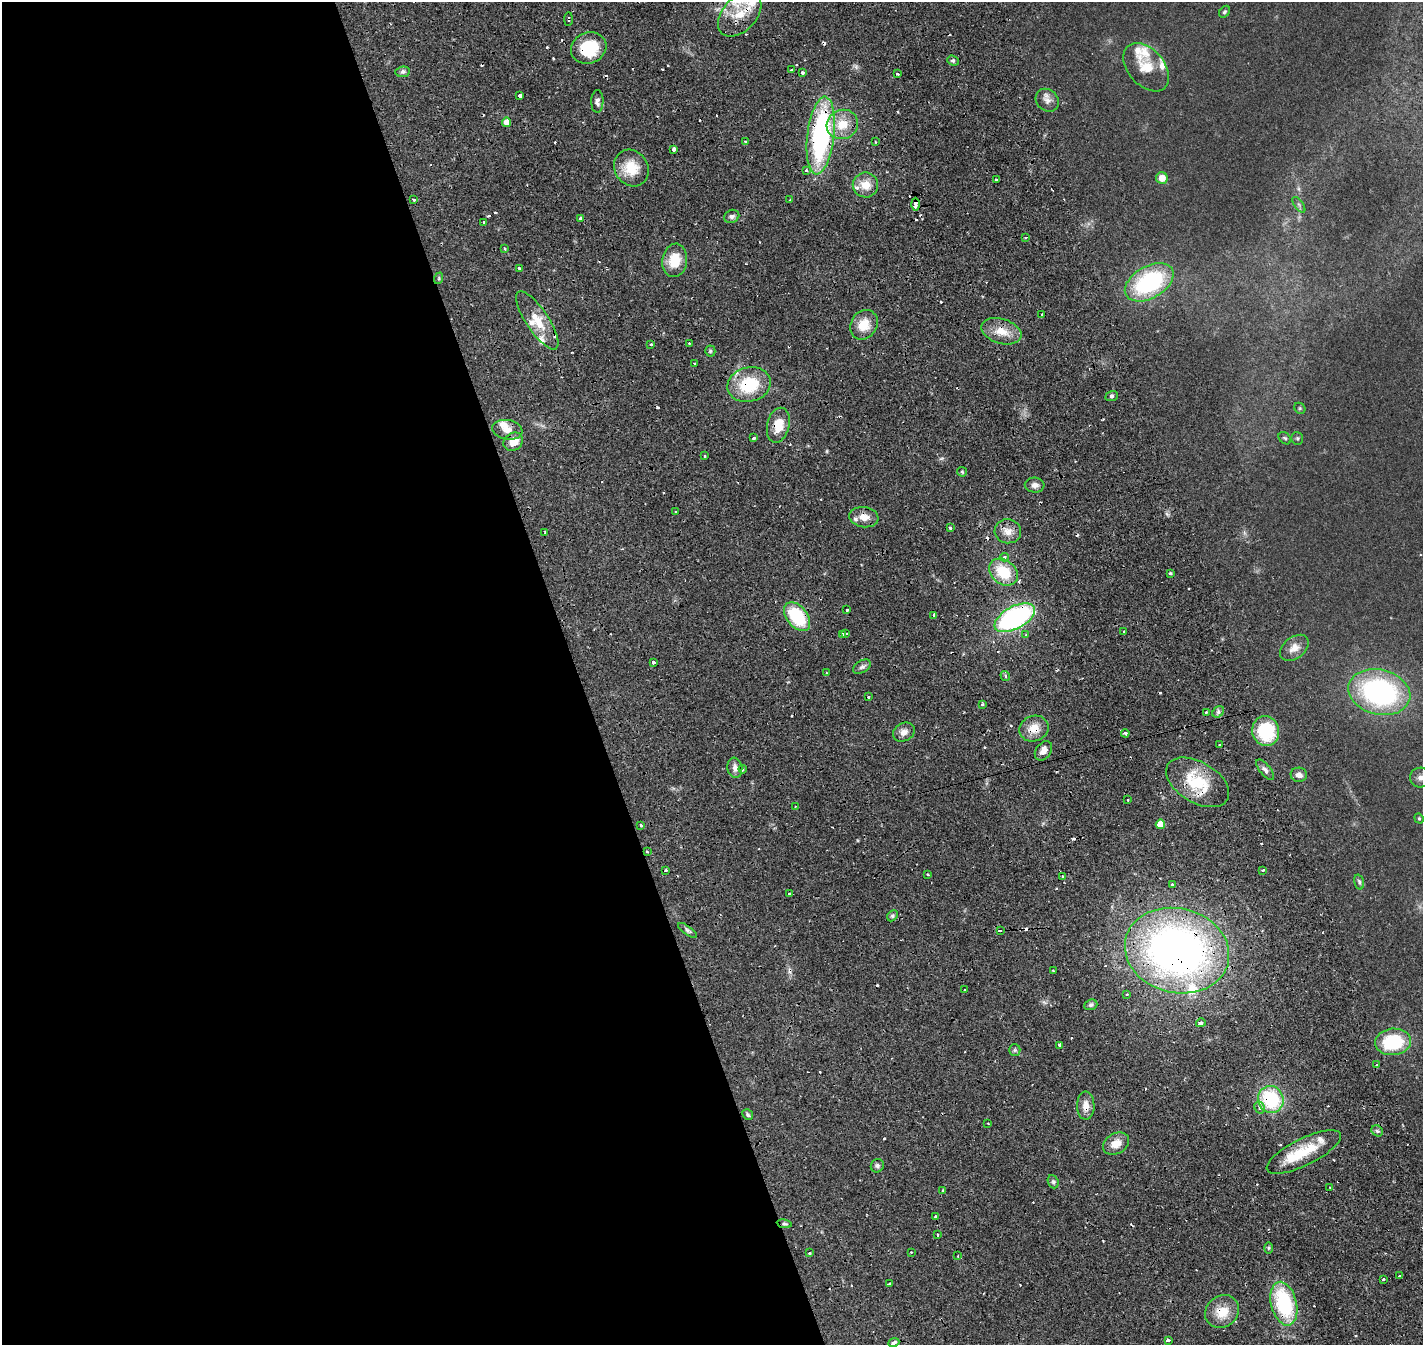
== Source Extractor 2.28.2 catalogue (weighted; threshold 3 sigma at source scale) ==
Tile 9 of 4 x 4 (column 1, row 3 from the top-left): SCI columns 263-1683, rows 1814-3156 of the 6204 x 6198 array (HDU 1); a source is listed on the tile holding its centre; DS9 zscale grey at full resolution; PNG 1425 x 1347 px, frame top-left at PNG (2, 2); each listed source drawn as its Kron ellipse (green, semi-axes under 4 px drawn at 4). Shown black and unused: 41% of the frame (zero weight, under 2 of 4 exposures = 12% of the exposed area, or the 3 px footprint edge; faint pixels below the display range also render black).
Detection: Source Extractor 2.28.2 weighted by HDU 2 'WHT'; one run over the whole footprint, this tile lists its part. Background 0.132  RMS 0.0062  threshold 0.0281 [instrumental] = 3 sigma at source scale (4.5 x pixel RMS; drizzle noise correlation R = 1.50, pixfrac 1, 0.05/0.05 arcsec/px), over >= 5 px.
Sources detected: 191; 33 cosmic-ray / hot-pixel residue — neither listed nor drawn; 11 inside a brighter listed object's ellipse — not listed separately; the other 147 listed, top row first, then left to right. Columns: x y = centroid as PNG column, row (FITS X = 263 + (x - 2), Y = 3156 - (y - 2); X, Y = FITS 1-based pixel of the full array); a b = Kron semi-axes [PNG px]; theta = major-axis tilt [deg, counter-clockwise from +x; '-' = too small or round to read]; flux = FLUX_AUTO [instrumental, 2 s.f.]
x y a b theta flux
1224 12 6 5 - 0.92
740 14 26 16 46 15
569 19 7 3 88 0.84
589 48 18 15 21 26
953 61 6 5 - 1.1
1146 67 28 18 -49 13
791 70 3 2 - 0.63
403 72 7 5 7 1.3
803 72 3 3 - 3.8
898 74 3 3 - 1.2
520 96 4 3 - 3.8
1047 100 12 10 -44 3.4
597 101 11 6 88 2.3
507 122 4 4 - 9.2
842 124 16 14 24 12
821 136 39 13 83 100
745 142 3 3 - 0.74
875 142 3 2 - 0.72
674 149 4 3 - 5.4
631 168 19 16 -56 14
806 170 3 3 - 0.99
1162 178 6 5 - 5.9
996 180 3 3 - 1
865 185 12 12 - 7.5
413 200 3 2 - 0.75
790 200 3 2 - 0.73
915 204 6 3 -89 5.8
1299 205 9 4 -55 1.2
732 216 8 6 25 2
581 218 4 3 - 1.3
484 222 3 3 - 1.4
1026 237 3 3 - 1.1
505 248 3 3 - 1.2
675 260 17 12 82 14
519 268 3 3 - 2.1
439 278 6 3 72 0.72
1149 282 26 16 30 63
1042 314 3 2 - 0.5
537 320 34 11 -56 13
864 325 15 13 56 10
1001 331 20 12 -17 9.3
689 343 3 2 - 0.54
651 344 3 3 - 0.89
710 351 5 5 - 0.9
694 363 2 2 - 0.53
749 385 22 17 14 28
1112 396 6 5 - 1.1
1300 408 6 5 - 0.71
778 425 18 11 76 11
507 430 15 9 -9 5.6
754 438 3 3 - 1.3
1285 438 7 5 -42 0.94
1297 438 6 6 - 0.9
513 442 10 8 37 7.5
705 456 3 2 - 0.63
962 472 5 4 - 0.76
1035 485 10 7 -4 2.6
676 512 3 2 - 0.83
864 517 15 10 -9 6.2
950 528 3 3 - 1.1
1008 531 13 12 - 5.7
545 532 3 2 - 0.59
1004 557 4 4 - 0.81
1003 572 15 12 -40 19
1170 574 3 3 - 0.86
847 610 3 3 - 1.2
934 615 3 3 - 2.7
797 617 16 10 -51 34
1015 618 22 11 28 99
1124 631 3 2 - 1.2
845 633 3 3 - 2.2
843 634 3 3 - 2.3
1026 635 4 3 - 1.2
1294 648 16 10 38 5.3
654 663 4 3 - 2.2
862 667 10 6 29 1.8
827 673 3 2 - 0.77
1005 676 5 4 - 1
1379 692 31 22 -14 100
868 697 3 2 - 0.78
982 704 3 3 - 0.83
1206 712 3 3 - 0.55
1218 712 6 5 - 1.4
1034 728 15 12 18 7.7
1266 731 15 13 -75 32
904 732 11 9 30 3.4
1125 733 4 3 - 1.5
1219 745 2 2 - 0.62
1043 751 11 7 54 3.5
735 768 10 7 -81 2.9
743 769 4 3 - 1
1265 770 12 5 -51 2.2
1299 775 8 7 - 3
1421 777 10 10 - 3
1198 782 34 20 -31 25
1128 800 3 2 - 0.55
795 806 3 2 - 0.47
1419 818 5 4 - 0.65
1160 824 5 4 - 13
641 825 3 3 - 1.2
647 851 3 2 - 0.62
666 870 3 3 - 0.8
1263 870 3 3 - 0.95
928 875 3 3 - 1.4
1063 877 3 3 - 0.99
1359 882 7 4 -74 1.2
1172 884 3 3 - 1
790 893 3 3 - 1.3
892 916 6 4 46 1.2
687 930 11 4 -35 1.6
1000 930 4 3 - 2.6
1177 951 53 42 -14 310
1053 971 3 2 - 0.5
964 990 2 2 - 0.64
1126 994 3 3 - 1.4
1091 1005 7 5 21 1.4
1201 1023 5 3 - 2
1393 1042 18 13 5 35
1059 1045 3 3 - 6.8
1015 1050 6 6 - 1.2
1376 1065 4 4 - 0.68
1271 1099 14 12 -65 39
1086 1106 14 8 -89 5.2
1260 1108 6 5 - 1.7
748 1115 6 5 - 1.1
988 1123 3 2 - 0.84
1377 1131 6 5 - 1
1116 1144 14 10 28 6.7
1304 1152 41 13 26 21
877 1166 7 6 - 1.5
1053 1182 7 5 -68 1.3
1330 1188 3 2 - 0.5
943 1191 3 3 - 1.4
936 1217 4 3 - 2.1
784 1224 7 3 -8 0.97
937 1235 3 3 - 1.3
1268 1248 6 4 90 0.79
911 1252 2 2 - 0.58
809 1253 3 3 - 0.81
957 1256 2 2 - 0.59
1399 1276 3 3 - 0.61
1383 1279 3 3 - 1.1
889 1284 3 3 - 1
1284 1304 22 12 -76 47
1222 1311 18 15 39 12
1168 1340 4 3 - 1.5
894 1343 6 4 23 2.4
Overlapping masked pixels (flux is a lower limit): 18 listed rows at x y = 740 14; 569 19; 589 48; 821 136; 915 204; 749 385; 778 425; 513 442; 797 617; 1015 618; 1034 728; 1198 782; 1177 951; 1271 1099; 1086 1106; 1304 1152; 1284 1304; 1222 1311
Isophote crosses this tile's border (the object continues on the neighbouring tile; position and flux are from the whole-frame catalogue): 1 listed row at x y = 1421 777